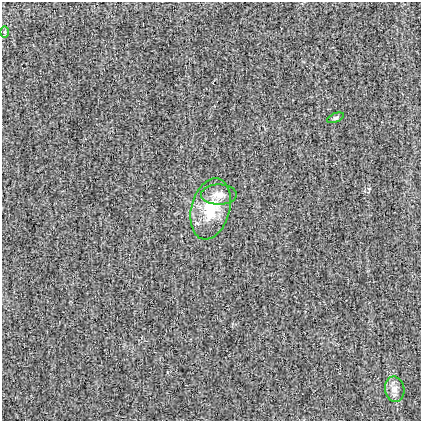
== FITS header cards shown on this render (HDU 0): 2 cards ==
NAXIS1  =                  419
NAXIS2  =                  419

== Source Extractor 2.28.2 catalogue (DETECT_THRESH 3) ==
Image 419 x 419 px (HDU 0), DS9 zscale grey, 1 PNG px = 1 image px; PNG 423 x 423 px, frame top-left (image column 1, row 419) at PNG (2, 2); each listed source drawn as its Kron ellipse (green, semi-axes under 4 px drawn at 4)
Background -3.59e-04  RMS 0.033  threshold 0.0985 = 3 sigma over >= 5 px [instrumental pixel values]
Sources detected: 5; all 5 listed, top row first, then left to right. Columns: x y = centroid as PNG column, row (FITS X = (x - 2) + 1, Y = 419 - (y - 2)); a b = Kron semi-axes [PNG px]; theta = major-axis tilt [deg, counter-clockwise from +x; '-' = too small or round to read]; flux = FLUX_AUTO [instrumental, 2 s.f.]
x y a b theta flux
5 32 6 4 -89 3.2
335 118 9 4 22 4.6
219 195 18 10 0 22
211 209 31 19 75 88
395 389 13 9 -80 15